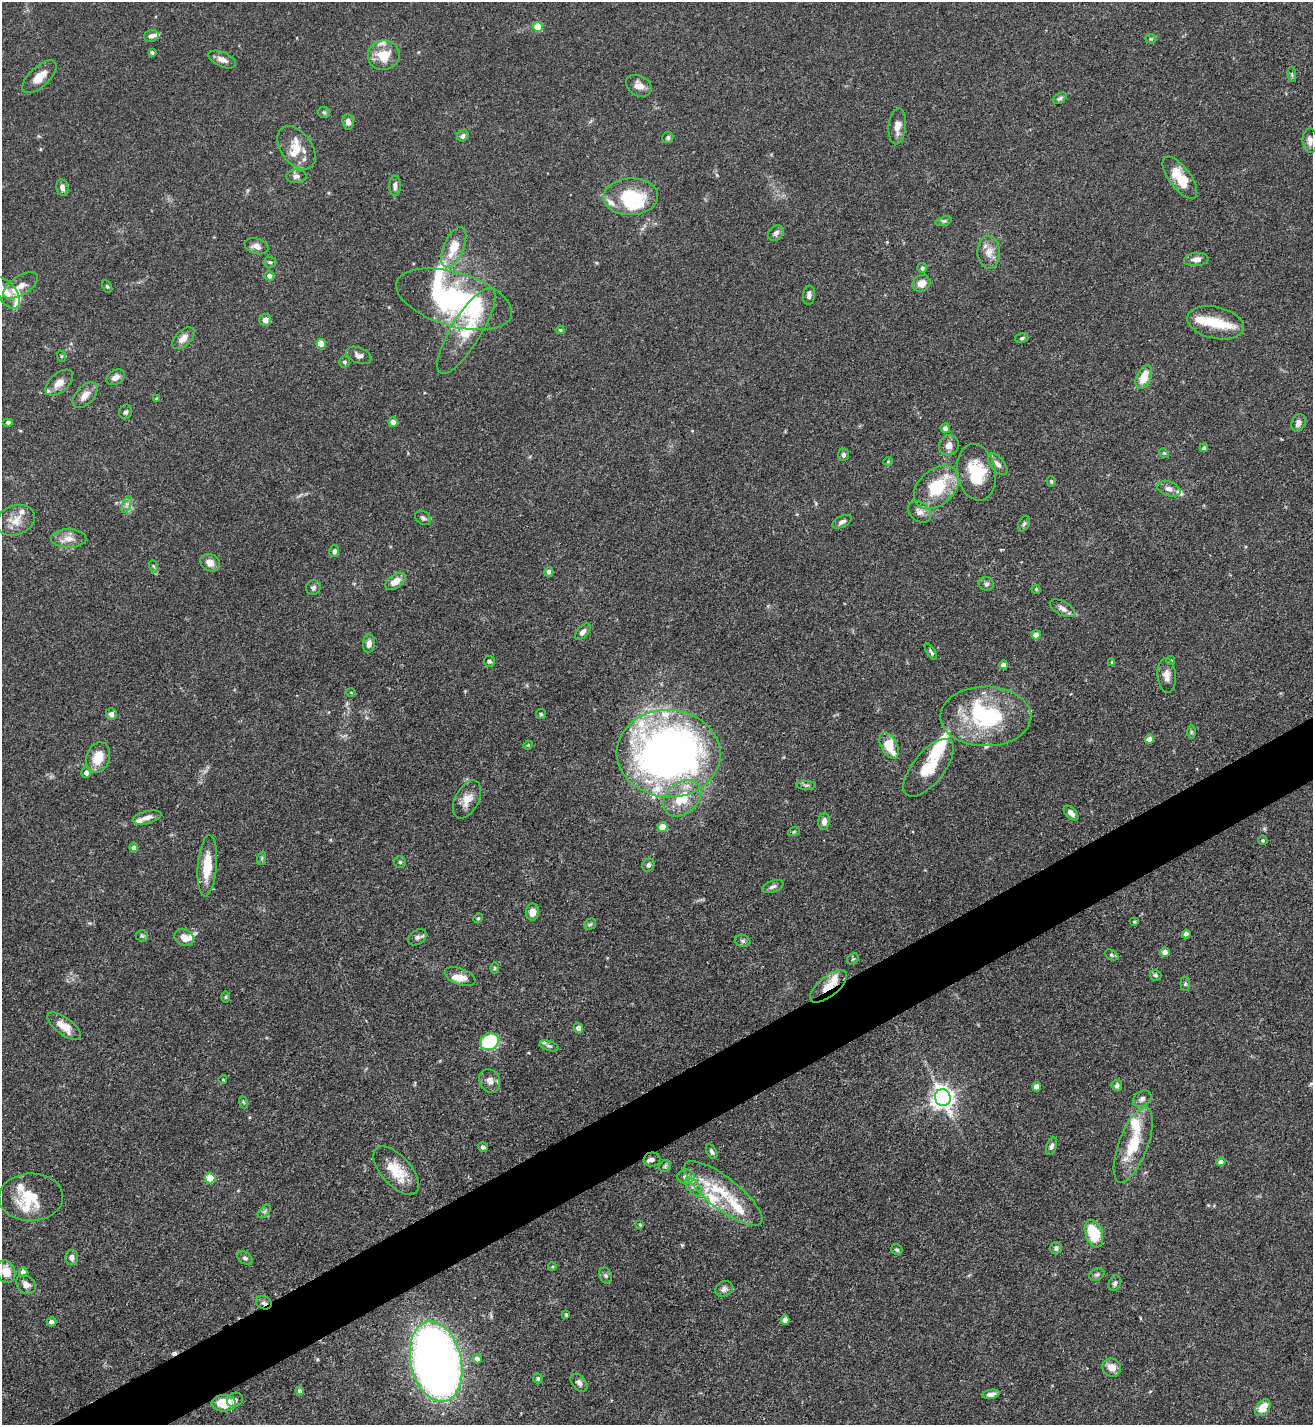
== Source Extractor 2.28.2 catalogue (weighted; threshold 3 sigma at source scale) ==
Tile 7 of 4 x 4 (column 3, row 2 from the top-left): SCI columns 2776-4086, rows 2849-4271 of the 5688 x 5699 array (HDU 1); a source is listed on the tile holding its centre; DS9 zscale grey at full resolution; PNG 1315 x 1427 px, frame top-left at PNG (2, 2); each listed source drawn as its Kron ellipse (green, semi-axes under 4 px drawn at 4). Shown black and unused: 4% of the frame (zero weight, under 3 of 5 exposures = <1% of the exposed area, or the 3 px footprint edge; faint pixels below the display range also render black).
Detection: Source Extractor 2.28.2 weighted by HDU 2 'WHT'; one run over the whole footprint, this tile lists its part. Background 0.0758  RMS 0.004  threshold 0.018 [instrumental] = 3 sigma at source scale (4.5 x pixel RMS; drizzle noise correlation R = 1.50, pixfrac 1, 0.05/0.05 arcsec/px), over >= 5 px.
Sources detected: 228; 3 inside a brighter object's white glare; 1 cosmic-ray / hot-pixel residue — neither listed nor drawn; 34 inside a brighter listed object's ellipse — not listed separately; the other 190 listed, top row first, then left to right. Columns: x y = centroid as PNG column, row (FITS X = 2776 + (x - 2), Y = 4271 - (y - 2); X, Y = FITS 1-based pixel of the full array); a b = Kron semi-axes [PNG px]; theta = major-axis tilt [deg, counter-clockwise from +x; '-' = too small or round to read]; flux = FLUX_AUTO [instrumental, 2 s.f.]
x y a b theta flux
538 27 5 5 - 13
151 36 7 6 - 1.6
1151 39 5 5 - 0.53
152 52 4 4 - 1
384 55 16 14 18 8.9
222 59 14 7 -23 2.6
1292 74 8 3 -84 0.62
39 77 21 10 43 5.3
639 86 13 10 -29 3.5
1060 98 7 5 33 0.92
324 112 6 5 - 0.7
348 122 8 6 -84 2.1
897 126 18 8 85 3.6
463 136 6 5 - 1.2
668 138 5 5 - 0.79
1310 141 12 7 -87 2
297 148 24 15 -54 7.7
296 176 10 7 1 1.5
1180 178 25 11 -53 10
395 186 10 6 90 1.6
62 188 8 6 -79 2
631 197 27 18 2 22
944 221 8 4 17 0.74
776 233 9 6 42 1.8
256 246 12 7 -18 2.3
454 247 22 10 66 9.2
989 252 16 11 -88 4.1
1196 259 12 6 6 2.1
270 262 6 5 - 0.7
922 268 5 4 - 0.87
269 276 5 4 - 1.8
921 283 9 8 - 3.5
21 285 20 9 33 3.8
107 286 7 4 -62 0.6
7 293 18 9 -56 4.2
809 295 9 6 85 1.6
454 299 60 27 -16 76
265 320 6 6 - 2.6
1216 323 29 16 -13 10
560 330 4 4 - 0.56
466 331 49 15 58 18
183 338 13 7 44 3.1
1022 338 6 5 - 0.77
321 344 5 4 - 9.9
359 355 13 7 -23 1.8
61 356 6 3 -72 0.41
345 362 6 5 - 0.89
116 377 10 7 29 2.4
1144 377 12 7 67 6.4
59 383 16 9 41 4
85 395 15 9 47 3.7
157 399 4 4 - 0.63
126 412 7 6 - 1.1
8 422 5 4 - 0.81
393 422 4 4 - 3.8
1298 423 9 6 67 2.2
945 428 5 4 - 1.6
949 445 10 9 - 3
1204 448 4 4 - 1.1
1164 453 5 4 - 0.51
843 455 6 5 - 1.1
888 461 5 3 - 0.3
998 464 13 6 -51 2
976 472 28 19 -80 16
1051 481 5 4 - 0.56
936 487 26 17 41 18
1169 489 12 7 -20 2.1
127 504 9 4 71 1.1
920 512 13 9 -37 2.5
423 518 8 6 -36 1.2
15 520 20 14 19 5.8
842 522 10 5 26 1.3
1024 524 8 5 62 0.89
68 538 18 9 0 3.9
334 551 6 5 - 1.2
210 563 10 8 -30 3.5
153 566 6 4 -70 0.65
549 572 5 4 - 1.6
395 581 11 6 35 4
986 584 7 7 - 1.2
313 588 7 7 - 1.2
1036 589 4 4 - 0.43
1062 608 14 7 -29 2.3
583 632 10 5 48 1.6
1036 635 4 4 - 3.1
369 643 9 6 85 2.5
931 652 9 3 -58 0.74
489 661 5 5 - 0.82
1171 661 4 4 - 0.63
1112 662 4 4 - 0.49
1004 665 4 4 - 2.1
1167 675 17 9 -85 3.1
351 692 4 3 - 0.31
111 714 5 5 - 2
541 714 5 5 - 0.62
986 716 45 30 0 42
1191 732 7 4 -90 0.75
1149 739 4 4 - 3.6
528 745 4 4 - 0.45
889 746 14 8 -63 10
669 754 52 43 -3 270
98 758 15 11 69 7.5
928 768 35 16 51 11
86 773 5 5 - 1.8
806 785 10 4 1 0.87
682 798 21 15 41 13
467 799 20 12 63 4.6
1071 813 9 5 -45 2.2
147 817 15 6 15 2.5
824 821 8 6 82 1.9
663 827 5 5 - 8.2
794 831 6 4 19 0.5
1263 840 5 4 - 0.69
134 848 4 4 - 2.3
262 858 7 4 72 0.71
400 862 6 6 - 0.74
648 865 7 6 - 1.1
207 866 31 9 85 11
773 886 11 5 20 1.4
532 912 8 6 82 3.1
478 918 5 4 - 0.48
1134 922 5 3 - 0.39
590 924 6 5 - 0.72
1186 934 4 4 - 2.7
142 936 6 5 - 0.75
417 937 10 7 35 1.3
184 938 10 8 -24 3.8
743 941 8 6 -16 1
1165 952 5 4 - 2.2
1111 955 7 5 -27 0.72
853 959 6 5 - 0.53
494 968 6 4 90 0.48
1156 975 6 5 - 0.85
460 977 16 8 -21 3.8
1185 984 7 5 -84 0.64
828 986 22 10 39 5.9
226 997 6 4 89 0.49
64 1026 20 8 -37 5.4
578 1028 5 5 - 2.6
489 1042 9 8 - 29
549 1046 10 5 -17 0.96
223 1080 4 3 - 0.3
490 1081 12 10 -62 2.9
1117 1085 5 5 - 1.2
1037 1087 4 4 - 3.8
943 1098 8 8 - 270
1142 1099 10 7 34 1.6
243 1102 6 4 -70 0.59
1133 1145 40 14 70 15
1051 1146 9 5 69 1.1
483 1147 5 4 - 1.1
712 1152 8 4 -61 0.98
652 1159 8 7 - 1.5
1221 1162 5 4 - 2
665 1166 6 5 - 0.77
396 1171 30 14 -49 11
686 1177 8 7 - 2
210 1178 5 5 - 15
693 1187 11 6 -51 1.6
723 1193 48 15 -38 18
31 1197 32 23 1 14
264 1211 8 5 45 0.91
640 1225 4 3 - 0.48
1094 1234 14 8 -72 17
1056 1248 6 5 - 0.95
897 1250 6 5 - 0.81
72 1257 7 6 - 1.9
245 1258 8 6 -35 1.1
552 1267 4 3 - 0.41
6 1272 11 9 -69 5.5
23 1272 4 4 - 2.3
1097 1274 8 5 26 0.87
606 1276 8 6 -69 0.92
1115 1283 8 6 63 1.1
26 1285 10 8 -41 2.5
724 1289 9 7 30 1.6
264 1303 8 6 -24 1.3
566 1315 3 3 - 0.51
785 1320 4 4 - 2.8
51 1322 5 4 - 2
477 1359 5 4 - 1.4
436 1362 41 25 -77 330
1112 1368 10 9 - 3.9
538 1378 5 4 - 0.71
579 1383 10 6 -50 1.6
299 1391 4 4 - 0.96
991 1394 8 4 9 1.7
235 1400 8 7 - 1.7
224 1403 12 8 0 10
1263 1408 9 6 52 6.1
Overlapping masked pixels (flux is a lower limit): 3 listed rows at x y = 828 986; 264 1303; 436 1362